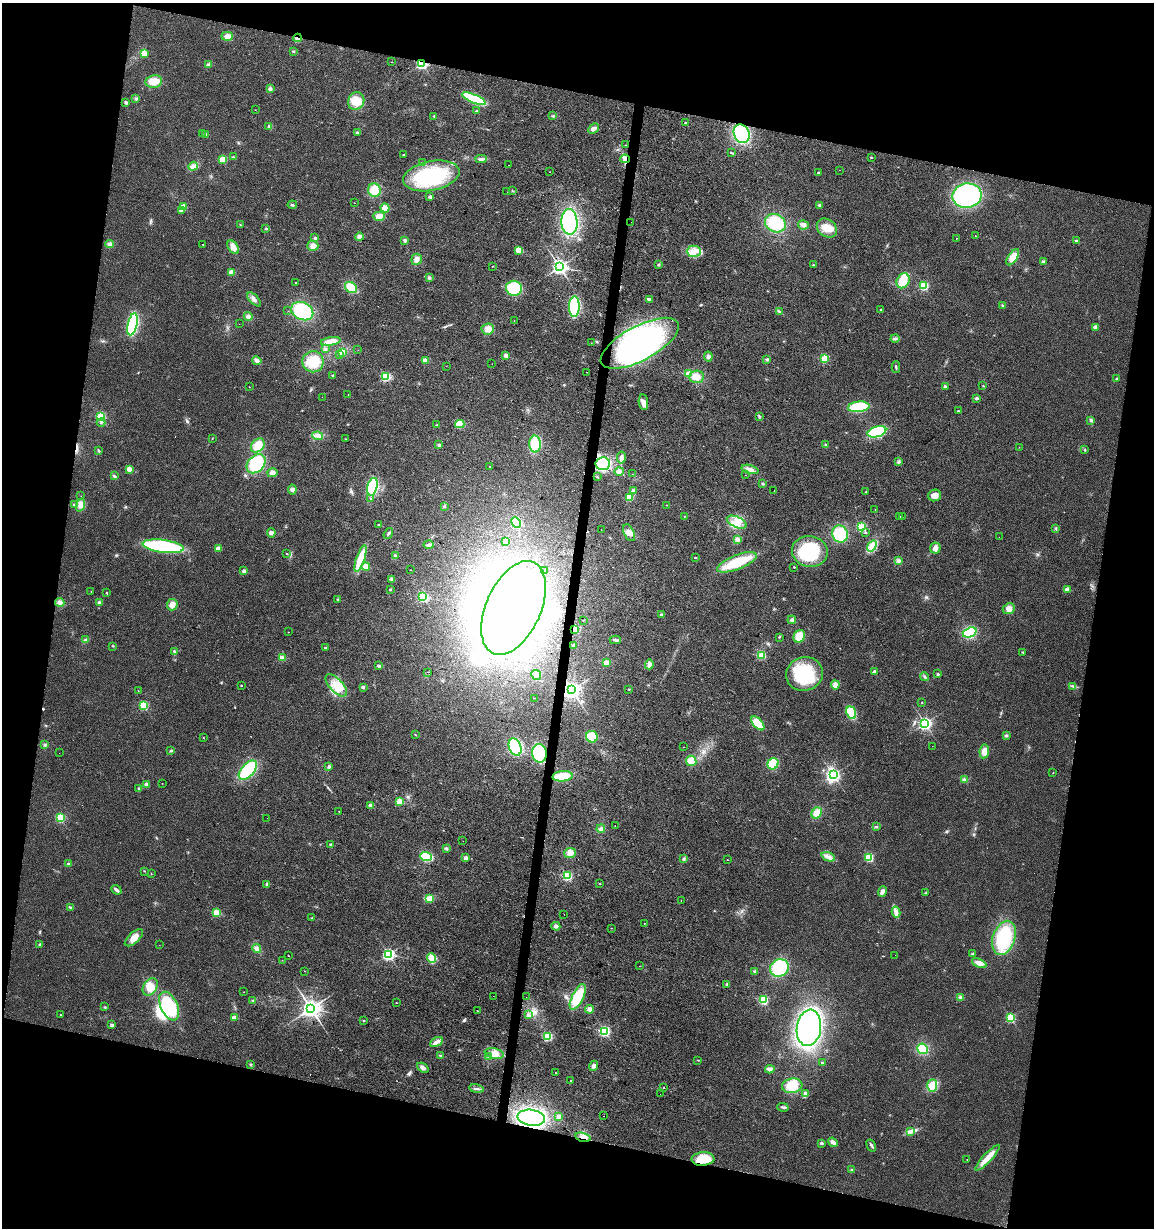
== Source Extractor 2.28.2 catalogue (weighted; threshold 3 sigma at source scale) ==
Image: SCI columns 284-4889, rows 1-4902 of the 5113 x 4909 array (HDU 1 of 3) = the unmasked area's bounding box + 8 px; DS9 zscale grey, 4 x 4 block average (1 PNG px = mean of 4 x 4 image px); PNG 1156 x 1230 px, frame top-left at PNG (2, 3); each listed source drawn as its Kron ellipse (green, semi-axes under 4 px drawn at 4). Shown black and unused: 26% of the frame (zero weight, under 2 of 3 exposures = <1% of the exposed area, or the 3 px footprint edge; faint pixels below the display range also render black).
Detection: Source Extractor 2.28.2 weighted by HDU 2 'WHT'. Background 0.0138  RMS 0.0058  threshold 0.0263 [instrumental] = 3 sigma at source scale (4.5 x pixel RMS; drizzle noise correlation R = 1.50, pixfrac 1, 0.0396/0.0396 arcsec/px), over >= 5 px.
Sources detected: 424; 2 too faint to see at this stretch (4 x 4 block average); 8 inside a brighter object's white glare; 8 cosmic-ray / hot-pixel residue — neither listed nor drawn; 2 coinciding with a brighter row at this scale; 9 inside a brighter listed object's ellipse — not listed separately; the other 395 listed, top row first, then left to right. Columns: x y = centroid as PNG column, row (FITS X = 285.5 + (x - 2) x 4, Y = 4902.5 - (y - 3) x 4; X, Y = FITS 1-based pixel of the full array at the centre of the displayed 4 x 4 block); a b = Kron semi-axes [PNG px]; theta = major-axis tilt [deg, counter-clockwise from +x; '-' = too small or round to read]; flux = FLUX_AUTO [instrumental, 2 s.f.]
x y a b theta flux
227 36 6 4 1 17
297 38 4 2 - 5.7
293 51 3 2 - 3.3
144 53 2 2 - 130
391 62 2 2 - 0.96
422 63 2 2 - 620
209 65 4 3 - 5.9
154 81 8 6 9 41
270 89 2 2 - 38
136 98 3 2 - 4.3
474 99 12 4 -23 220
356 101 9 8 - 44
126 102 2 2 - 29
255 110 2 2 - 1.1
477 111 2 2 - 7.8
434 116 2 2 - 5.2
553 116 3 2 - 3.5
686 123 2 2 - 14
269 127 3 2 - 3.1
593 129 6 4 43 12
357 132 2 2 - 11
202 133 2 2 - 0.57
742 134 10 7 -63 300
205 135 3 3 - 6.2
626 145 2 2 - 2.3
731 153 3 2 - 2.8
403 155 2 2 - 4.1
233 157 2 2 - 2.3
871 157 2 2 - 5.2
223 159 2 2 - 140
481 159 6 3 -3 8.6
625 159 5 2 - 6.8
422 162 2 2 - 1.5
509 165 2 2 - 0.61
193 166 5 3 - 16
840 170 2 2 - 0.45
550 172 2 2 - 1.4
818 173 2 2 - 15
431 176 28 14 11 270
374 190 7 6 - 68
513 191 2 2 - 1.2
507 192 2 2 - 0.52
967 196 15 12 10 380
430 197 2 2 - 30
354 203 2 2 - 0.97
292 205 4 2 - 3.8
820 205 3 2 - 8
183 206 2 2 - 100
385 208 4 4 - 28
181 210 2 2 - 30
379 216 6 4 1 24
569 222 13 8 -86 370
631 222 2 2 - 5.9
775 223 11 9 -27 140
240 225 2 2 - 1.5
803 225 5 4 - 13
266 228 2 2 - 16
827 228 11 8 -37 52
975 236 2 2 - 2.2
359 237 4 3 - 13
315 238 2 2 - 14
956 238 2 2 - 2.4
405 240 3 3 - 5.5
1076 240 3 2 - 3.1
110 244 4 4 - 12
203 244 2 2 - 4.2
313 246 5 5 - 16
233 247 7 4 -56 22
519 250 4 3 - 36
694 251 7 5 0 27
1013 257 9 4 56 38
417 259 5 5 - 15
1044 262 2 2 - 29
658 265 3 2 - 3.4
813 265 2 2 - 2.1
492 266 2 2 - 1.4
559 267 3 2 - 1400
232 272 2 2 - 100
429 278 3 2 - 3.3
903 281 8 6 64 41
296 283 2 2 - 7.4
924 286 2 2 - 310
351 287 6 5 - 73
514 288 8 7 - 130
254 299 9 3 -47 13
649 299 4 2 - 4.9
1002 305 2 2 - 2
574 307 10 5 88 210
881 310 2 2 - 5.5
288 311 2 2 - 1.1
302 311 11 8 -27 240
779 312 4 2 - 3.2
248 316 4 4 - 12
514 321 2 2 - 3.5
132 324 11 5 78 310
239 324 2 2 - 0.45
1095 327 2 2 - 40
488 329 6 5 - 22
895 338 4 3 - 6.1
331 341 10 3 9 33
591 343 2 2 - 2.1
640 343 43 17 28 740
325 349 2 2 - 2.6
358 350 2 2 - 0.64
342 352 3 3 - 7.1
340 354 3 3 - 4.6
506 355 2 2 - 63
708 356 5 4 - 9.3
767 359 4 3 - 5.9
824 359 2 2 - 220
257 361 5 4 - 12
425 361 2 2 - 85
313 362 10 10 - 74
492 364 2 2 - 1.9
446 366 2 2 - 1.1
896 367 6 2 90 4.4
587 372 2 2 - 1.5
688 374 2 2 - 55
333 375 2 2 - 2
386 377 2 2 - 350
697 377 7 6 - 25
1117 379 4 2 - 3.8
945 386 2 2 - 22
983 386 2 2 - 1.9
249 387 2 2 - 1.7
348 394 2 2 - 0.85
322 397 2 2 - 0.81
977 398 2 2 - 21
643 402 8 4 -82 22
859 407 11 5 6 120
958 411 2 2 - 4.9
101 417 2 2 - 340
759 417 2 2 - 1.4
1091 420 3 2 - 4.1
101 422 4 2 - 4.9
460 424 5 4 - 58
437 425 3 2 - 2.9
877 432 10 5 16 190
318 436 5 3 - 11
212 439 2 2 - 1.6
346 439 2 2 - 1.9
535 444 8 6 -89 120
258 445 8 6 47 58
439 445 3 3 - 4.6
825 445 2 2 - 3.1
1019 447 2 2 - 1.1
1085 450 3 2 - 3
99 451 3 2 - 3.6
621 457 6 4 80 13
898 461 4 3 - 4.9
256 464 11 8 44 120
603 464 7 6 - 210
489 467 2 2 - 52
129 469 2 2 - 70
750 469 9 3 -16 14
619 471 4 4 - 12
272 473 5 4 - 15
633 474 2 2 - 0.5
745 475 2 2 - 0.76
114 476 3 3 - 4.6
597 477 2 2 - 4
763 484 2 2 - 1.6
372 487 9 5 75 200
292 490 5 3 - 7.9
633 491 2 2 - 22
774 491 2 2 - 3.2
866 491 2 2 - 1.5
934 495 6 6 - 20
81 496 2 2 - 0.59
629 497 4 3 - 54
371 498 2 2 - 1.6
74 505 2 2 - 16
80 505 7 3 70 13
666 505 2 2 - 1.9
444 506 3 2 - 2.6
875 509 2 2 - 1.7
684 516 2 2 - 12
900 517 2 2 - 1.2
902 517 2 2 - 0.78
737 522 10 5 -24 33
516 523 6 4 -64 71
379 525 2 2 - 9.4
862 527 2 2 - 280
1056 528 2 2 - 1.7
601 529 2 2 - 1.1
865 532 2 2 - 4.8
271 533 5 4 - 8.5
388 533 6 2 55 6.3
629 533 9 5 -64 19
840 534 8 7 - 120
999 537 2 2 - 0.6
737 539 4 3 - 6.3
506 541 4 3 - 5.9
429 545 5 3 - 8
163 546 20 6 -7 400
872 546 6 3 55 16
935 548 6 5 - 16
218 549 2 2 - 89
810 551 18 15 -10 170
286 554 2 2 - 1.8
395 556 3 2 - 3.1
361 558 14 4 71 79
695 558 2 2 - 5.5
898 561 4 3 - 7.7
737 562 21 7 21 150
366 566 4 4 - 23
794 567 2 2 - 4.5
410 570 2 2 - 2.1
244 571 2 2 - 36
545 571 2 2 - 4.3
392 579 4 3 - 7.8
390 589 2 2 - 13
1067 589 2 2 - 57
91 591 2 2 - 0.95
107 593 2 2 - 6.8
423 597 2 2 - 410
338 599 2 2 - 7.4
60 602 5 4 - 9.1
99 603 2 2 - 38
172 605 6 5 - 23
514 608 50 27 66 1800
1009 609 6 5 - 19
661 615 3 3 - 4.8
583 620 2 2 - 1.7
792 620 4 3 - 6.7
575 630 2 2 - 120
288 632 2 2 - 1.1
970 632 7 5 21 160
799 636 6 5 - 53
779 637 3 2 - 2
85 640 3 3 - 4.8
615 640 5 2 - 6.6
113 646 2 2 - 1.3
573 646 3 2 - 6.6
325 648 2 2 - 12
174 651 3 3 - 4
1023 652 2 2 - 2.9
762 656 2 2 - 220
282 657 3 3 - 6.4
606 663 2 2 - 98
649 664 5 3 - 14
379 666 2 2 - 8
874 671 2 2 - 23
428 672 2 2 - 4.7
804 674 19 16 16 200
938 674 2 2 - 17
536 675 5 4 - 14
925 677 4 3 - 6.1
241 685 2 2 - 3.3
336 685 14 6 -47 49
835 685 4 3 - 20
1072 686 3 2 - 4.4
363 687 2 2 - 23
629 689 2 2 - 3.1
572 690 3 3 - 2000
138 691 2 2 - 0.93
534 698 2 2 - 1.1
922 702 2 2 - 1.4
143 705 2 2 - 300
851 713 6 4 -68 93
758 723 8 4 -48 67
925 723 2 2 - 900
415 735 3 2 - 1.8
1006 736 4 2 - 4.2
592 737 6 5 - 74
203 738 2 2 - 1
45 745 2 2 - 2.5
932 746 2 2 - 1.2
515 747 9 6 -68 230
684 747 2 2 - 0.86
171 751 3 3 - 4.3
984 751 7 4 81 30
59 753 2 2 - 0.77
540 753 9 7 -83 260
691 761 5 5 - 45
773 764 6 5 - 97
329 767 3 3 - 5.4
248 770 11 6 47 250
1053 773 2 2 - 1.8
833 775 3 3 - 810
563 776 10 5 4 82
964 779 3 3 - 6.1
162 783 2 2 - 0.87
146 784 2 2 - 39
138 788 2 2 - 5
399 802 2 2 - 140
370 805 2 2 - 24
339 811 2 2 - 0.87
817 813 6 5 - 36
60 818 2 2 - 350
267 818 2 2 - 0.68
615 826 2 2 - 0.54
876 827 3 2 - 3.8
601 829 4 3 - 7.4
463 841 2 2 - 0.72
331 844 2 2 - 10
446 848 3 2 - 4
570 853 6 5 - 20
426 856 6 4 -20 130
828 857 7 3 -21 13
869 857 2 2 - 260
466 858 2 2 - 52
683 859 2 2 - 2.7
727 860 2 2 - 1.6
68 864 3 2 - 3.4
144 871 2 2 - 1.4
151 874 2 2 - 1.1
568 876 2 2 - 330
267 884 4 3 - 4.2
600 884 2 2 - 1.1
116 890 5 2 - 12
882 892 5 3 - 15
926 893 2 2 - 1.8
430 898 3 2 - 120
681 901 2 2 - 1.9
70 907 3 2 - 5.1
896 912 5 3 - 12
216 913 2 2 - 170
564 914 2 2 - 1.6
312 918 2 2 - 1
645 923 2 2 - 0.72
556 926 4 3 - 9
611 928 2 2 - 0.82
134 938 11 5 42 34
1004 938 17 11 71 240
40 945 3 2 - 2.4
159 945 2 2 - 0.67
257 948 5 2 - 7.8
388 954 2 2 - 690
973 954 2 2 - 24
895 955 2 2 - 1.7
288 956 2 2 - 1.1
431 958 5 4 - 57
282 960 2 2 - 0.86
979 963 8 4 -25 24
640 966 2 2 - 1
779 968 9 8 - 160
304 971 2 2 - 0.75
755 972 3 3 - 5.2
727 984 3 3 - 3.8
150 987 9 6 55 37
244 992 2 2 - 0.84
494 996 2 2 - 1.7
526 997 2 2 - 5.4
578 997 14 5 64 130
960 997 4 3 - 5.9
252 1000 2 2 - 2.1
763 1000 2 2 - 350
396 1003 2 2 - 1.9
169 1006 15 8 -64 190
105 1007 2 2 - 1.8
311 1008 3 3 - 2600
590 1009 4 4 - 12
477 1011 2 2 - 1.4
61 1015 2 2 - 3.3
528 1015 2 2 - 20
234 1017 2 2 - 47
1010 1018 2 2 - 310
364 1021 2 2 - 2.7
112 1025 2 2 - 20
809 1028 18 12 82 810
605 1031 2 2 - 520
548 1036 2 2 - 330
436 1042 7 4 30 13
923 1049 5 5 - 57
494 1053 9 5 -11 27
441 1055 3 2 - 3.2
488 1057 3 2 - 3.3
698 1060 2 2 - 2.5
822 1063 2 2 - 10
251 1065 3 2 - 3.5
593 1066 5 4 - 9.5
423 1068 6 4 -38 11
770 1069 5 3 - 16
555 1073 2 2 - 4.8
570 1080 2 2 - 1.8
932 1085 6 5 - 59
792 1086 10 7 7 71
664 1088 2 2 - 5.9
477 1089 7 2 -10 8.1
660 1094 2 2 - 0.58
805 1094 4 4 - 7.8
783 1107 6 2 -16 4.8
559 1116 3 2 - 24
604 1116 2 2 - 13
531 1118 14 8 -8 570
911 1131 4 4 - 8.8
583 1137 8 3 -13 17
833 1142 5 3 - 13
821 1143 2 2 - 19
871 1145 6 2 -60 6.8
988 1158 17 4 47 44
703 1159 11 7 4 80
967 1159 2 2 - 1.5
852 1170 4 3 - 5.6
Overlapping masked pixels (flux is a lower limit): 8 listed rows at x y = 297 38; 422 63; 625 159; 575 630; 572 690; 540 753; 583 1137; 703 1159
Diffuse or blended objects may show on this block-average render without a row.